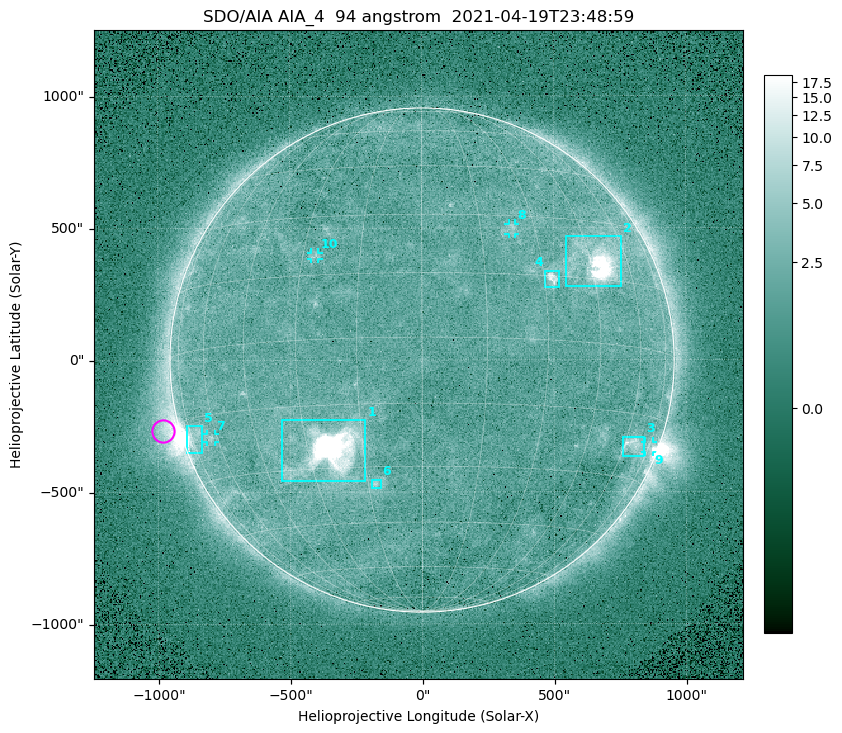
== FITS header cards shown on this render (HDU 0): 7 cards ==
TELESCOP= 'SDO/AIA '
INSTRUME= 'AIA_4   '
WAVELNTH=                   94
WAVEUNIT= 'angstrom'
DATE-OBS= '2021-04-19T23:48:59.12'
CTYPE1  = 'HPLN-TAN'
CTYPE2  = 'HPLT-TAN'

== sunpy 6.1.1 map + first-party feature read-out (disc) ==
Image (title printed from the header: SDO/AIA AIA_4  94 angstrom  2021-04-19T23:48:59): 512 x 512 px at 4.8 arcsec/px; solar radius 955 arcsec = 199 px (full disc in frame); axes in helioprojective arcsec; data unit not stated in the header (colour bar unlabelled)
Orientation: roll -0.138 deg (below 1 deg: not rotated)
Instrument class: DISC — disc imager (sunpy class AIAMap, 94 A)
Bright regions (active regions / flare kernels): reference = the median radial profile (limb darkening/brightening removed); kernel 5 px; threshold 5 sigma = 2.61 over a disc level ~1.81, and >= 1.15x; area >= 9 px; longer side >= 5 px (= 24 arcsec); searched inside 0.97 R_sun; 10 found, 10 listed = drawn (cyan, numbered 1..; 4 of them under ~33 arcsec drawn as corner ticks so the feature stays visible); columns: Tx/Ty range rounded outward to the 10 arcsec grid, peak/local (2 s.f.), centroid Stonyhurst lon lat
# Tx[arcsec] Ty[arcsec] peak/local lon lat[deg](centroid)
1 -540..-210 -460..-220 2013 -24 -26
2 540..760 280..470 36 +48 +19
3 760..840 -370..-290 4.4 +64 -22
4 460..520 270..340 6.5 +32 +14
5 -900..-830 -350..-250 6.2 -73 -19
6 -190..-160 -490..-450 3.4 -13 -34
7 -820..-780 -310..-280 3 -63 -20
8 330..360 470..520 3 +24 +27
9 840..880 -350..-310 3.3 +75 -22
10 -420..-390 380..410 2.8 -27 +20
Off-limb structures (1.02-1.3 R_sun): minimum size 50 px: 6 found; the strongest spans PA ~90..115 deg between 1.02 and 1.21 R_sun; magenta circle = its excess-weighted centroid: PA ~105 deg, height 1.06 R_sun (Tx ~-980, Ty ~-270 arcsec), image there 4.9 x the reference